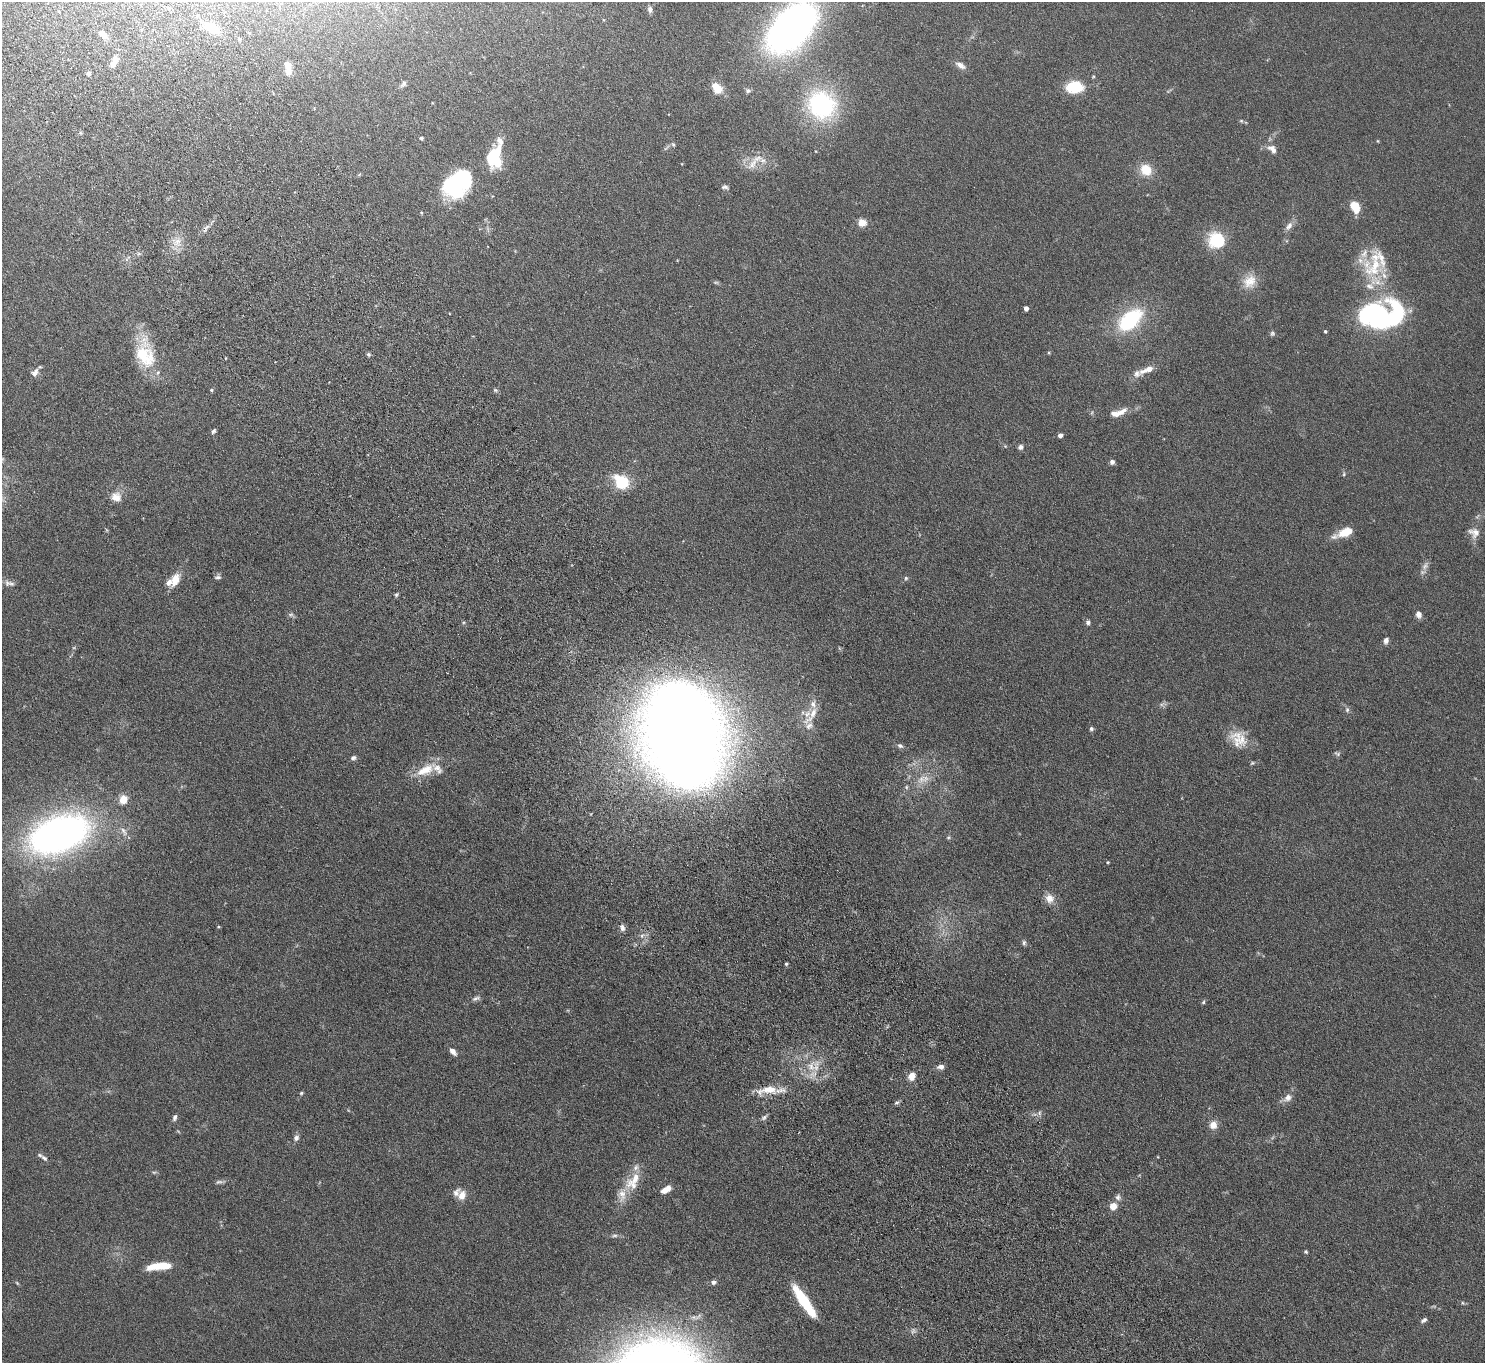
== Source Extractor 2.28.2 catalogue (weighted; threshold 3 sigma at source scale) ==
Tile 11 of 4 x 4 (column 3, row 3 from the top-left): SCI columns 3020-4502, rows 1565-2925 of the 6036 x 5989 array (HDU 1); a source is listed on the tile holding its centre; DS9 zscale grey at full resolution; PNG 1487 x 1365 px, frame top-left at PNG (2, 2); no overlay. Shown black and unused: <1% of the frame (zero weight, under 4 of 8 exposures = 3% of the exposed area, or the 3 px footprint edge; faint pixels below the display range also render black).
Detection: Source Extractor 2.28.2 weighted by HDU 2 'WHT'; one run over the whole footprint, this tile lists its part. Background 0.122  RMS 0.0068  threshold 0.0279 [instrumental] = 3 sigma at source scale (4.09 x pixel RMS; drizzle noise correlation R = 1.36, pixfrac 0.8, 0.05/0.05 arcsec/px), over >= 5 px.
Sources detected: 147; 5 too faint to see at this stretch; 4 inside a brighter object's white glare — not listed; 22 inside a brighter listed object's ellipse — not listed separately; the other 116 listed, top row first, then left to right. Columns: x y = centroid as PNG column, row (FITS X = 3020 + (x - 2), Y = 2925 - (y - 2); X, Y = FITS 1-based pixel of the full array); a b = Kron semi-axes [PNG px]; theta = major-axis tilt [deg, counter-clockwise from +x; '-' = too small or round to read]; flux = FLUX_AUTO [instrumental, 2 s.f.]
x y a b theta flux
650 9 8 6 88 2.1
212 28 17 10 -26 14
792 28 59 36 49 240
104 35 9 6 -56 2.6
115 59 10 8 -77 2.9
960 65 12 6 -30 3.6
288 66 13 9 -61 3.8
88 74 4 4 - 1.8
403 84 9 6 48 1.6
1074 87 15 10 1 26
717 88 15 10 -46 7.6
748 91 7 6 - 1.4
822 105 40 36 -42 66
1241 121 6 5 - 0.92
421 138 4 3 - 1.2
1378 141 4 4 - 0.54
673 144 7 4 -62 0.93
666 148 12 2 41 0.91
1272 149 14 9 -44 4.2
494 157 26 17 84 25
753 164 19 10 53 7.3
1146 170 13 12 - 11
455 186 30 19 75 42
725 187 9 5 -8 1.6
1355 207 13 8 -66 11
862 223 10 9 - 5
1289 226 14 7 54 3.4
206 228 16 5 60 2.4
1216 240 18 17 - 24
177 242 16 15 - 7.6
1375 267 40 25 71 32
1250 281 20 17 56 9.8
1026 308 4 4 - 3
1372 311 48 17 23 63
1130 320 35 21 40 42
1325 331 4 4 - 0.81
1272 333 7 6 - 1.2
1049 353 4 4 - 0.58
145 354 40 22 -80 29
368 354 5 5 - 1.1
1147 369 22 7 21 6.5
35 372 11 7 57 3.2
211 390 5 4 - 0.79
495 390 6 4 -44 0.97
1115 414 13 7 -1 4.6
213 431 7 5 55 1.2
1060 435 4 4 - 3.1
1020 447 6 6 - 1.9
1112 462 5 5 - 2.1
1344 474 5 5 - 0.82
622 482 14 14 - 20
116 497 15 13 -28 6.2
1345 532 22 8 22 12
1474 533 16 12 -22 5.2
1425 566 14 7 56 2.9
218 577 8 6 10 1.6
906 578 5 5 - 0.89
175 580 19 10 67 7.9
11 583 11 7 -19 2.3
396 595 6 4 54 0.95
1419 614 8 6 -71 2.8
1088 622 6 5 - 1.6
1386 640 6 5 - 3
1347 710 7 6 - 1.4
813 713 19 9 62 6.4
1091 729 5 5 - 1.3
683 735 65 48 -77 1800
1240 740 30 16 -37 13
900 746 8 5 -28 1.7
1337 754 9 5 -22 1.2
353 758 7 6 - 1.6
1252 763 6 3 44 0.71
425 770 29 13 28 14
921 779 14 8 52 5.5
906 787 6 5 - 0.95
123 800 11 9 64 6.1
124 831 15 6 -57 3.1
59 834 58 33 20 270
948 837 6 4 28 0.79
1107 862 4 3 - 0.54
1049 898 12 10 -58 5.2
219 927 5 2 - 0.53
622 928 9 7 -77 2.3
642 935 7 4 20 1.4
1024 943 7 5 89 1.2
786 964 4 4 - 0.79
476 998 12 5 18 1.9
1203 1002 5 4 - 0.85
453 1051 9 5 -47 3.4
811 1066 15 11 -87 8.9
941 1067 9 6 9 2.5
912 1076 8 6 69 6.5
768 1090 30 10 6 11
301 1093 5 4 - 0.75
1288 1098 13 9 35 3.9
897 1103 7 4 9 1.1
1039 1113 6 6 - 1.5
175 1117 8 5 74 1.7
764 1117 8 5 62 1.5
1213 1125 9 8 - 5.3
296 1138 7 6 - 2.1
44 1158 11 5 -37 2.1
154 1172 6 4 17 0.8
635 1178 37 13 41 13
219 1182 12 5 10 1.5
666 1190 11 5 32 6.2
462 1195 12 9 86 5.6
1118 1197 9 8 - 2.2
1113 1206 5 5 - 12
614 1236 10 4 5 1.4
1306 1252 5 4 - 0.84
159 1266 25 7 6 16
713 1282 6 5 - 1.9
803 1300 31 8 -55 33
1462 1303 5 3 - 0.61
1424 1320 8 5 37 1.5
Isophote crosses this tile's border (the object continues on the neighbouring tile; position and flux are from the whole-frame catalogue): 1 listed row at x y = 792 28